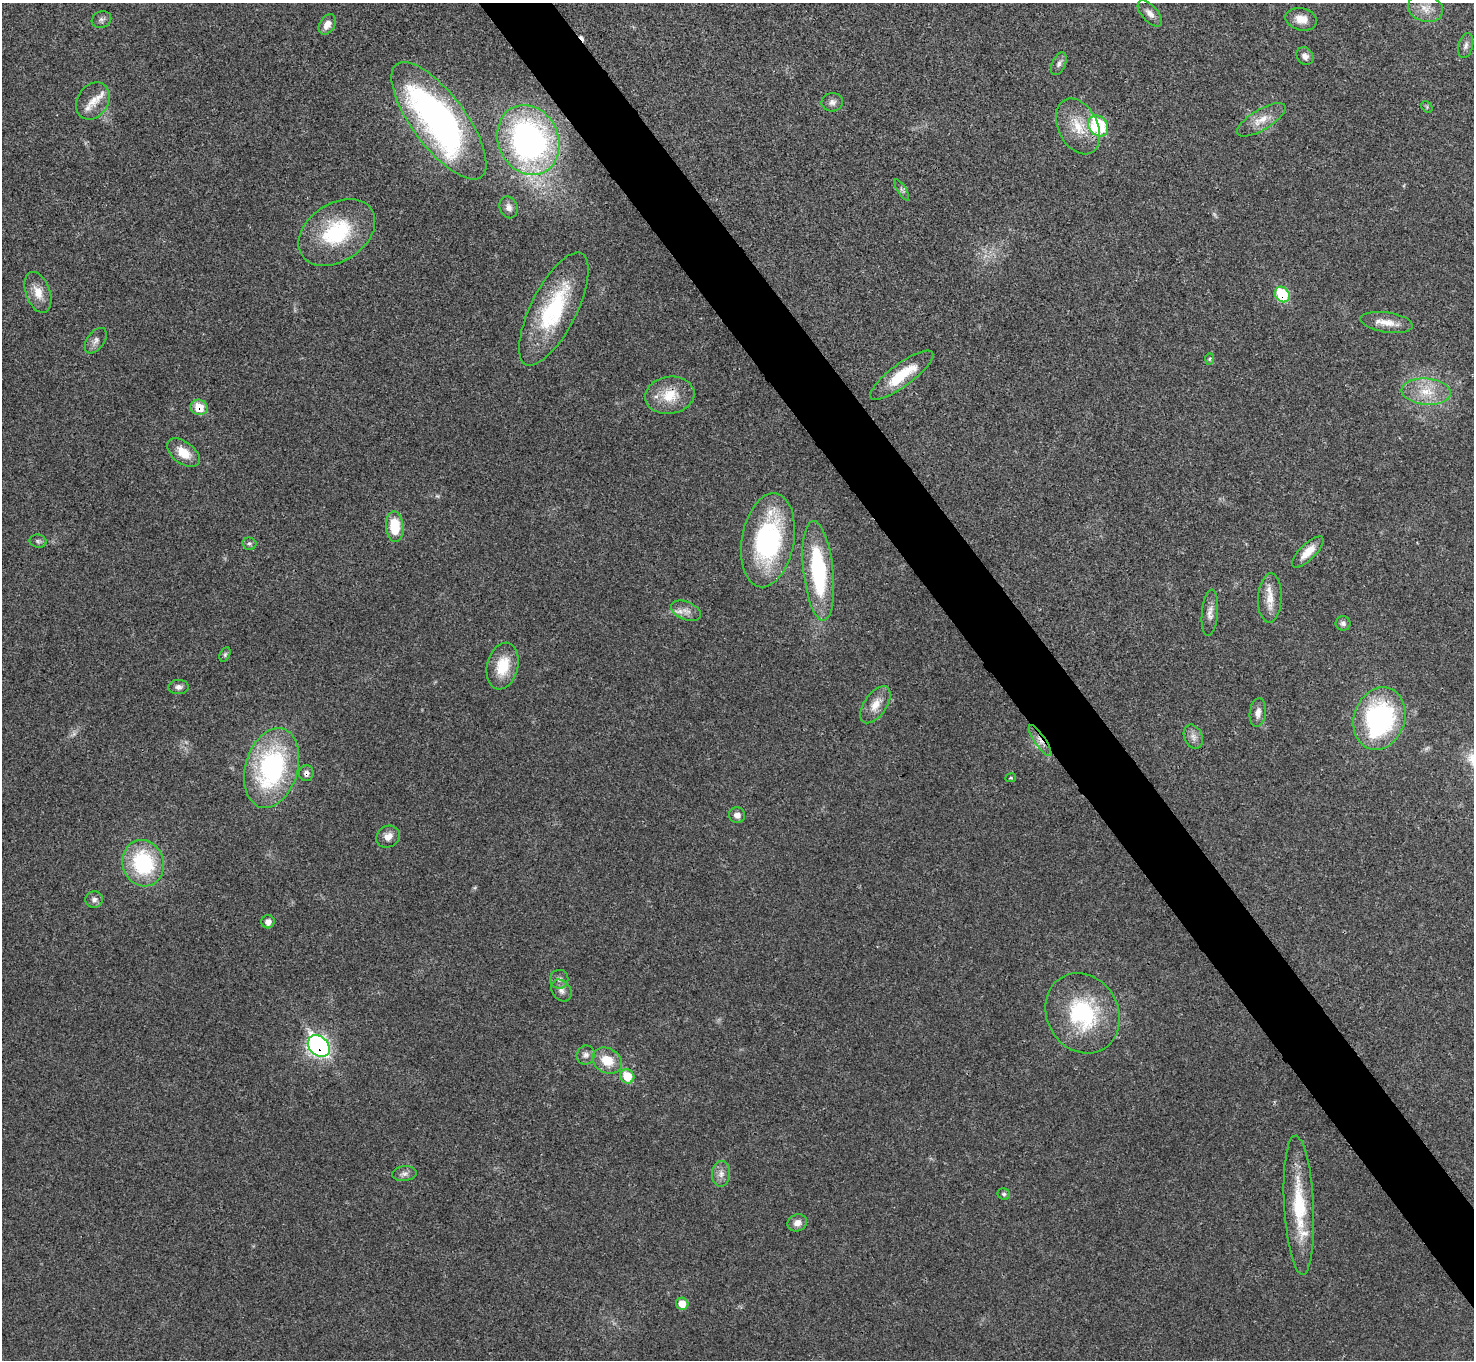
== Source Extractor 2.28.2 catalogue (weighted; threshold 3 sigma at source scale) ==
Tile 6 of 4 x 4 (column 2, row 2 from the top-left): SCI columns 1475-2946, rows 2875-4232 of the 5894 x 5887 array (HDU 1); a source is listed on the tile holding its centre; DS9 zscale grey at full resolution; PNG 1476 x 1362 px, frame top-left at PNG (2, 3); each listed source drawn as its Kron ellipse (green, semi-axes under 4 px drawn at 4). Shown black and unused: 5% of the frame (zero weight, under 3 of 4 exposures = <1% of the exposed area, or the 3 px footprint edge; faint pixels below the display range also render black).
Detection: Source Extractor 2.28.2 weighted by HDU 2 'WHT'; one run over the whole footprint, this tile lists its part. Background 0.0218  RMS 0.0043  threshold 0.0196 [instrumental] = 3 sigma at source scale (4.5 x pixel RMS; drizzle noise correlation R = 1.50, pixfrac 1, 0.05/0.05 arcsec/px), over >= 5 px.
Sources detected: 75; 2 too faint to see at this stretch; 1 cosmic-ray / hot-pixel residue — neither listed nor drawn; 3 inside a brighter listed object's ellipse — not listed separately; the other 69 listed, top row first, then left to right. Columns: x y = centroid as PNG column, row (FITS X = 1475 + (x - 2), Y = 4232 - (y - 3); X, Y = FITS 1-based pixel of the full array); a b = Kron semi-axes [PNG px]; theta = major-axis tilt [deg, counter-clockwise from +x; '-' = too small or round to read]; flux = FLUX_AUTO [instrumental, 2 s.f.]
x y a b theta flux
1425 8 18 13 -17 5.8
1150 13 16 8 -48 2.8
1301 19 16 11 -13 5.4
101 20 10 8 21 1.5
327 24 11 7 57 3.7
1466 45 13 7 76 2
1305 56 9 8 - 2.1
1059 64 12 6 65 1.7
93 101 20 15 57 5.8
832 102 11 9 4 2.1
1427 107 6 5 - 0.61
1261 120 27 10 31 6.4
439 121 70 26 -53 160
1078 126 29 19 -63 13
1098 126 11 9 -50 32
528 140 36 30 -65 140
902 190 12 4 -58 0.95
509 207 11 8 -69 2.6
337 232 42 29 34 34
38 292 21 12 -71 6.2
1282 294 8 7 - 21
554 309 62 23 63 42
1387 322 27 10 -8 6
96 341 14 8 54 2.4
1209 359 6 4 87 0.59
902 375 38 11 36 16
1426 392 24 13 -5 11
670 395 25 18 8 12
199 407 8 7 - 9
183 453 19 11 -37 8
395 527 15 9 -86 14
768 540 47 26 80 68
38 541 8 6 -12 1.1
249 544 7 6 - 0.93
1308 552 21 8 45 5.9
818 571 50 15 -84 47
1270 598 25 12 87 7
686 611 16 9 -22 3.4
1210 613 23 8 85 3.4
1343 623 7 7 - 1.4
225 655 7 5 64 0.74
503 666 24 15 76 13
179 687 10 7 2 1.9
875 705 21 11 56 5.8
1258 713 15 8 83 3.2
1379 719 32 25 71 74
1193 737 12 9 -65 2.7
1040 741 18 5 -56 3
272 768 41 26 74 73
306 773 8 7 - 2
1011 778 5 3 - 0.49
737 815 8 7 - 2.5
388 837 12 10 30 3.8
143 863 23 20 -73 38
94 900 9 8 - 1.8
268 922 6 6 - 2.5
559 979 9 9 - 2
561 990 12 9 -52 2.3
1083 1013 41 35 -58 43
319 1046 12 9 -43 150
586 1055 9 9 - 2.1
607 1061 16 12 -28 9
627 1076 7 6 - 10
404 1174 12 7 6 2
721 1174 13 9 88 3
1004 1194 6 5 - 0.88
1299 1205 70 15 -87 27
797 1223 10 8 22 2.8
682 1304 6 6 - 5.9
Overlapping masked pixels (flux is a lower limit): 6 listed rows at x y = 1098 126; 1282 294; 199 407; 1040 741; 306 773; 319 1046